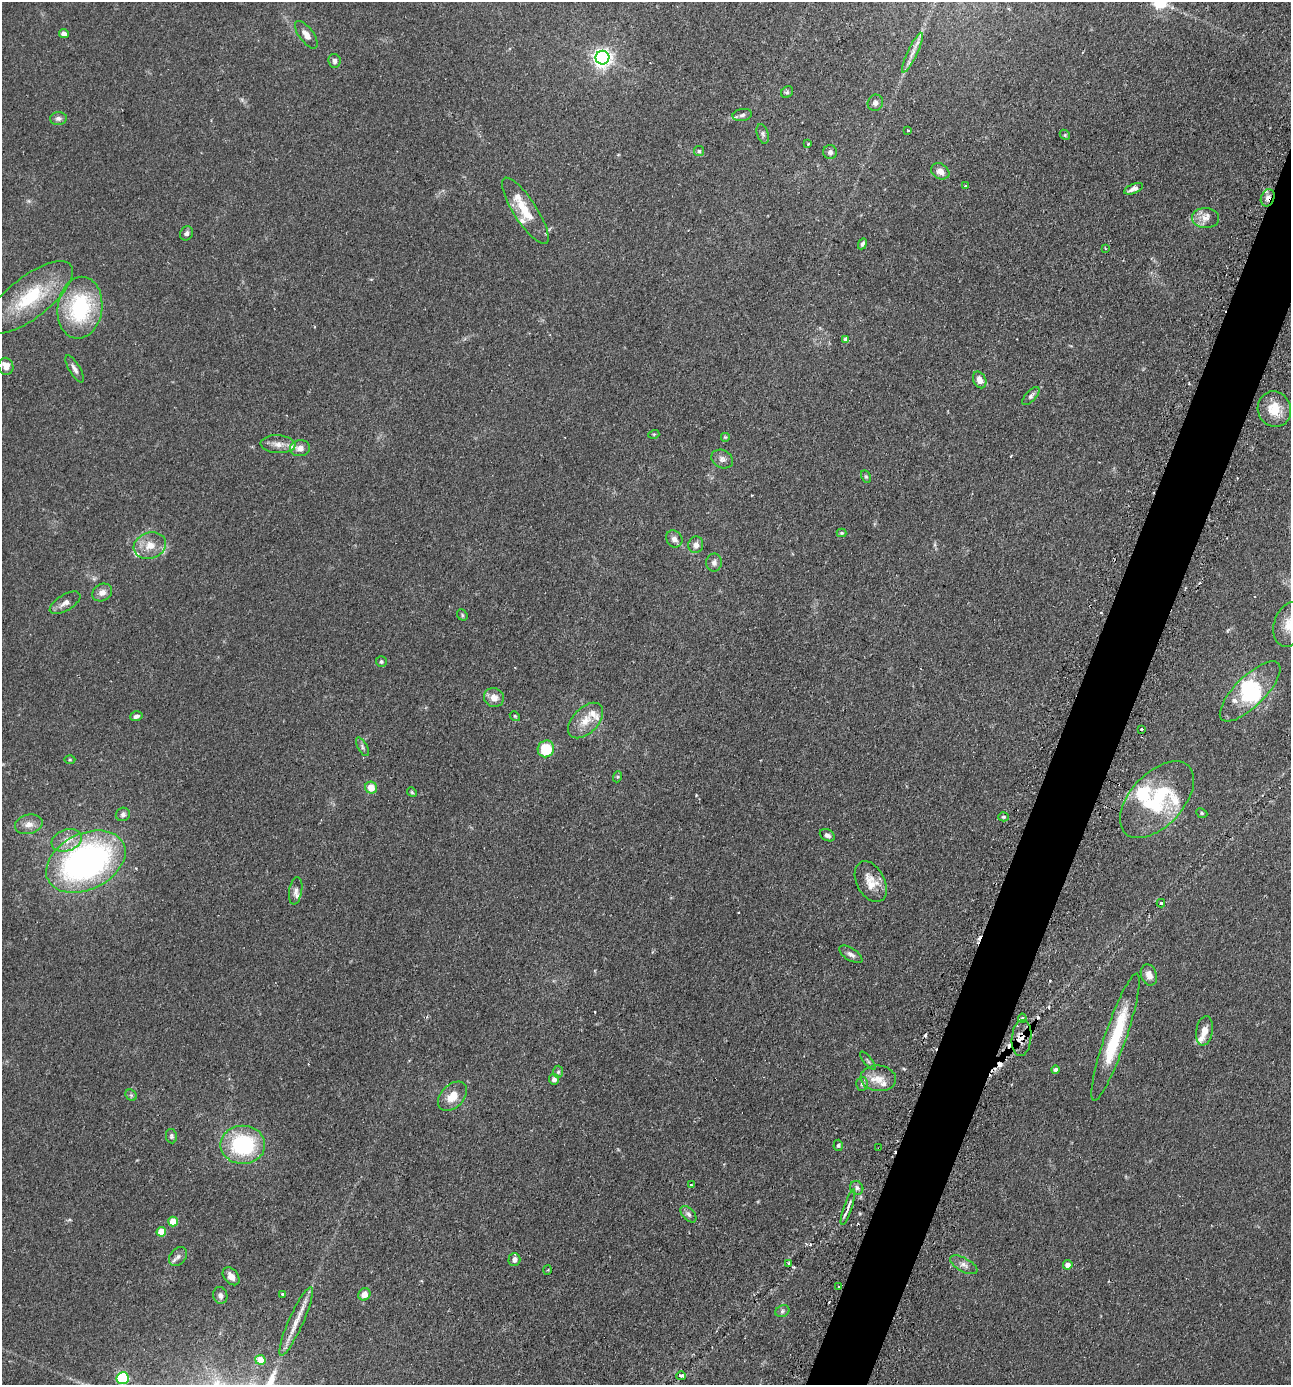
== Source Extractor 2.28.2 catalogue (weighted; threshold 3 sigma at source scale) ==
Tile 10 of 4 x 4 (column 2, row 3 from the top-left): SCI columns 1459-2747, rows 1423-2805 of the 5630 x 5612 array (HDU 1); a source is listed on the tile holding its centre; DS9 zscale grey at full resolution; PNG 1293 x 1387 px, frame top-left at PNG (2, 2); each listed source drawn as its Kron ellipse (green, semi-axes under 4 px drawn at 4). Shown black and unused: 4% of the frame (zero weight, under 2 of 3 exposures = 4% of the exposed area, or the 3 px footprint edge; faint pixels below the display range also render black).
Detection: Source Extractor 2.28.2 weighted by HDU 2 'WHT'; one run over the whole footprint, this tile lists its part. Background 0.152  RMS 0.0074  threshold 0.0331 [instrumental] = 3 sigma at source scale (4.5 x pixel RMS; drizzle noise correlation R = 1.50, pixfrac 1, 0.05/0.05 arcsec/px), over >= 5 px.
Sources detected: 139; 2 inside a brighter object's white glare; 14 cosmic-ray / hot-pixel residue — neither listed nor drawn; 12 inside a brighter listed object's ellipse — not listed separately; the other 111 listed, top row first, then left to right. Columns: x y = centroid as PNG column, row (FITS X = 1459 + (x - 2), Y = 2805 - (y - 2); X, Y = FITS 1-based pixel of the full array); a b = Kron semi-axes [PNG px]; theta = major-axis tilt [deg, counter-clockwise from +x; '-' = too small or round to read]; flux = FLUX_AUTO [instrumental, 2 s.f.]
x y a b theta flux
64 34 5 4 - 5
306 35 16 7 -53 5
912 53 22 5 65 5.1
602 58 7 7 - 330
334 61 7 6 - 2.5
787 92 6 5 - 1.4
875 103 8 7 - 2.7
742 115 10 6 10 2.2
58 118 8 6 4 2.5
908 130 3 3 - 0.84
763 134 10 5 -72 1.9
1065 135 6 4 -47 0.93
808 144 3 3 - 1.4
699 151 5 5 - 1.1
830 152 7 7 - 2.3
940 171 9 7 -31 5.5
966 186 4 3 - 3
1133 189 10 4 22 3.1
1268 198 9 6 68 3.8
525 211 39 11 -57 18
1205 218 13 10 -2 5.7
186 233 7 6 - 2.3
862 244 6 4 63 1.5
1105 248 3 2 - 0.53
30 297 52 21 38 45
80 308 31 22 82 65
846 339 4 4 - 3.2
6 366 8 7 - 6
75 369 15 5 -59 3.1
980 380 9 6 -64 5.8
1031 396 11 5 48 2.4
1274 409 18 16 -63 15
654 434 5 3 - 0.68
725 437 5 5 - 0.91
278 444 17 9 -4 6.1
300 448 10 8 7 4.2
722 459 11 9 -27 3.4
866 477 6 4 -63 1.1
842 533 5 4 - 0.79
674 539 9 7 -51 3.5
150 545 16 13 18 11
696 545 8 7 - 4.2
714 563 9 8 - 3.1
102 592 10 8 28 4.8
65 603 17 8 31 4.8
462 615 6 5 - 1
1290 624 23 15 73 13
381 662 5 5 - 1.3
1250 691 40 15 45 27
494 697 10 9 - 5.8
136 716 6 5 - 2.5
515 716 5 4 - 0.94
586 721 21 12 46 11
1142 729 3 3 - 2
362 747 10 4 -62 1.7
546 749 8 8 - 25
70 760 5 3 - 0.75
617 777 5 4 - 0.92
371 788 6 6 - 9.9
412 792 5 4 - 0.93
1157 800 46 26 47 58
1202 813 6 4 -24 1
123 814 7 6 - 2
1003 817 5 4 - 1.2
29 824 14 9 13 5.7
827 835 8 5 -28 2.3
67 840 15 10 19 8.4
86 862 42 28 26 230
871 882 22 14 -62 11
296 891 14 6 80 3.1
1161 903 4 4 - 0.96
851 954 13 6 -33 3.1
1149 975 11 8 -69 5.5
1022 1018 4 4 - 1.1
1204 1031 15 8 81 6.9
1115 1037 67 10 71 45
1022 1038 18 10 84 7.3
868 1061 11 3 -50 1.3
1055 1070 4 4 - 2.2
558 1072 6 5 - 1.3
878 1078 18 13 -5 10
554 1079 5 5 - 2.6
862 1084 7 6 - 1.6
131 1095 6 5 - 1.3
452 1096 17 11 46 11
171 1136 7 5 -80 1.5
243 1145 22 19 1 67
838 1145 6 4 86 1.4
879 1148 3 2 - 0.59
691 1185 4 3 - 1.3
857 1188 7 6 - 2.1
848 1207 19 4 72 3.2
688 1214 10 6 -47 2.3
173 1221 5 5 - 14
161 1232 5 4 - 16
178 1257 11 7 49 3.1
514 1260 6 6 - 3.3
789 1263 4 3 - 0.82
964 1265 15 6 -28 4
1068 1265 4 4 - 4.8
548 1270 5 3 - 0.76
231 1276 10 7 -50 4.8
839 1287 3 2 - 0.72
283 1294 3 3 - 2.1
364 1294 6 5 - 6
220 1295 8 7 - 2.7
782 1311 7 5 24 1.7
296 1321 37 7 66 11
260 1360 5 4 - 15
681 1376 5 3 - 1.9
123 1378 6 6 - 70
Overlapping masked pixels (flux is a lower limit): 5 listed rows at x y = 1268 198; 1022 1038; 879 1148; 848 1207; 839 1287
Isophote crosses this tile's border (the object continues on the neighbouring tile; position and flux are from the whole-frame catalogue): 1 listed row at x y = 1290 624